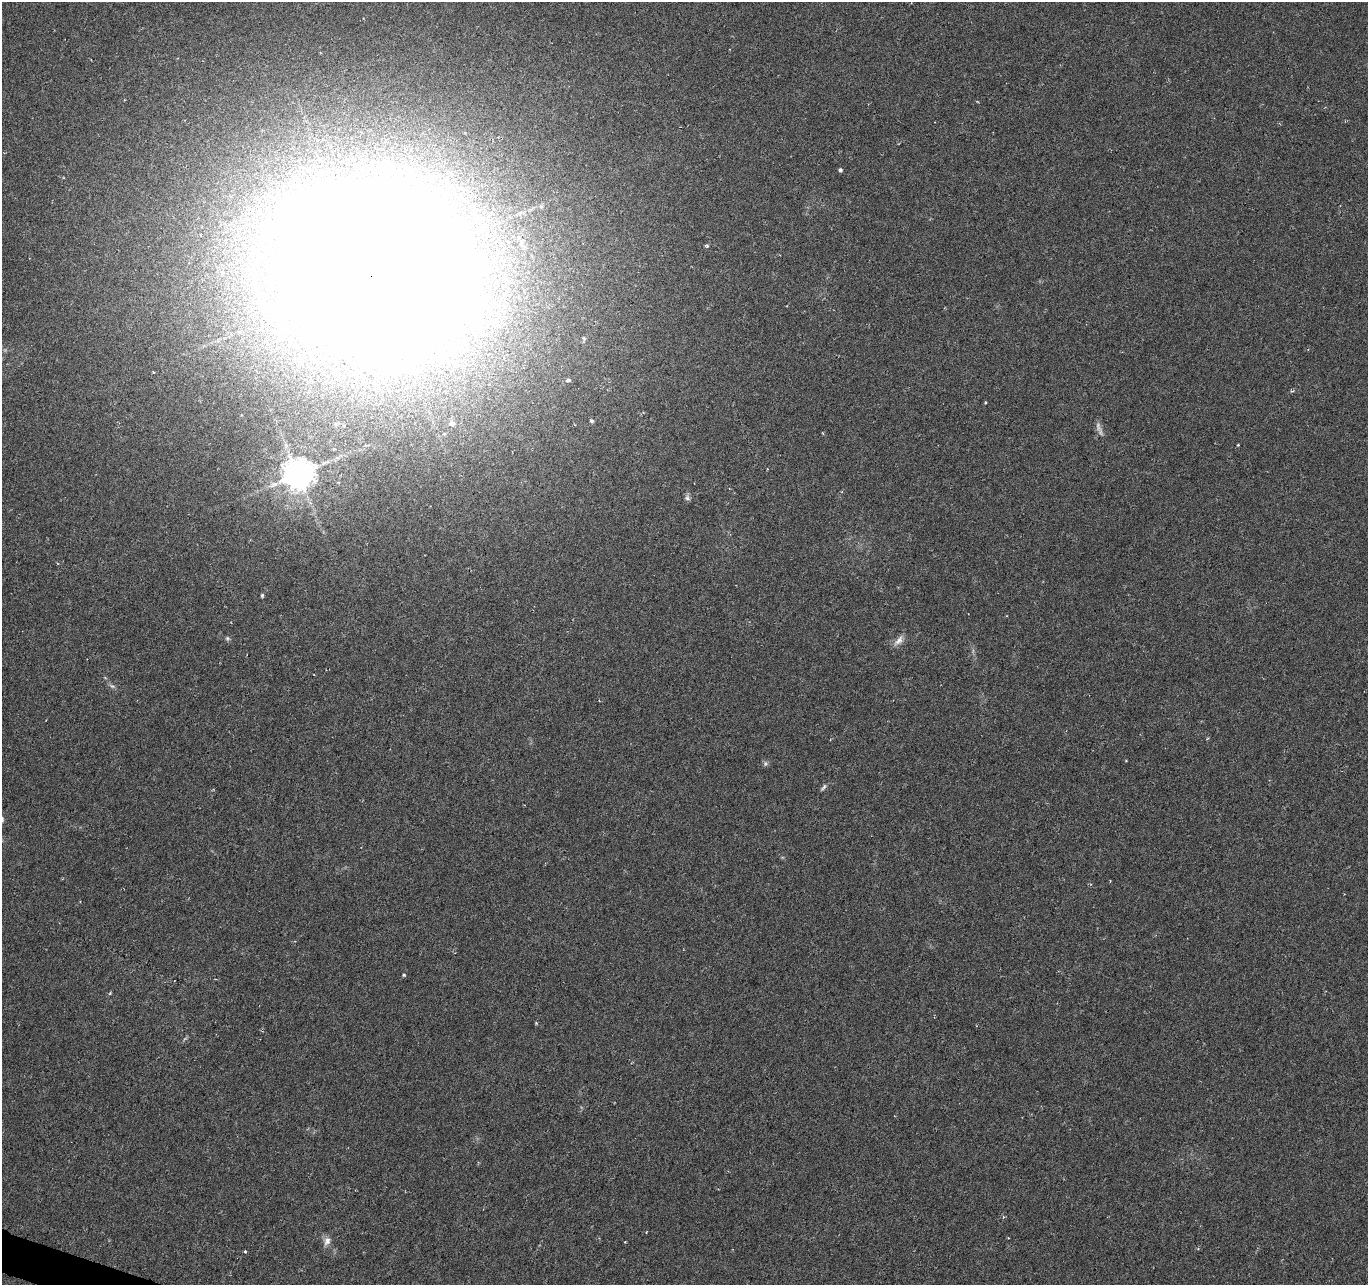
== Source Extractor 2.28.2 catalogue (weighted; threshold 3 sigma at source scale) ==
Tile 7 of 4 x 4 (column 3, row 2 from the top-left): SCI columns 2735-4100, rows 2775-4057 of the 5470 x 5614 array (HDU 1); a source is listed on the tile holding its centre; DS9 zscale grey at full resolution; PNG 1370 x 1287 px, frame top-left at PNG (2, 2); no overlay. Shown black and unused: <1% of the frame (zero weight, under 3 of 6 exposures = <1% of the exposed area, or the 3 px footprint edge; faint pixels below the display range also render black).
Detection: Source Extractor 2.28.2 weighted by HDU 2 'WHT'; one run over the whole footprint, this tile lists its part. Background 0.00589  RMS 0.003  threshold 0.0124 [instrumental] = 3 sigma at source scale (4.09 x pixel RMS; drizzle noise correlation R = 1.36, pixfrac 0.8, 0.0396/0.0396 arcsec/px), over >= 5 px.
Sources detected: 25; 1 too faint to see at this stretch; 1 cosmic-ray / hot-pixel residue — not listed; the other 23 listed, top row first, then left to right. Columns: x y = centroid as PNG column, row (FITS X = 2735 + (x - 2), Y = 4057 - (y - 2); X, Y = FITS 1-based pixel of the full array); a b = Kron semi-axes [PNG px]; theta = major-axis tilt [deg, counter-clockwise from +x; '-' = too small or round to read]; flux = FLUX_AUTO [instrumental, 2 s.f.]
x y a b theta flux
840 170 4 4 - 0.7
541 206 6 3 18 0.37
707 246 5 5 - 0.47
372 275 60 51 -7 7000
584 338 6 4 -88 0.39
153 372 3 2 - 0.26
568 380 5 4 - 0.58
1292 391 5 3 - 0.35
985 402 4 2 - 0.21
591 421 5 5 - 0.56
452 423 5 5 - 1.3
298 474 9 9 - 590
273 484 15 7 22 1.9
687 498 8 7 - 0.82
262 595 4 3 - 0.4
227 638 6 5 - 0.5
899 641 17 7 47 1.9
112 686 10 5 -24 0.71
765 763 7 5 72 0.61
823 787 11 4 53 0.66
404 975 4 4 - 0.35
327 1241 13 9 71 1.7
245 1252 4 4 - 0.35
Overlapping masked pixels (flux is a lower limit): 1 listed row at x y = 372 275